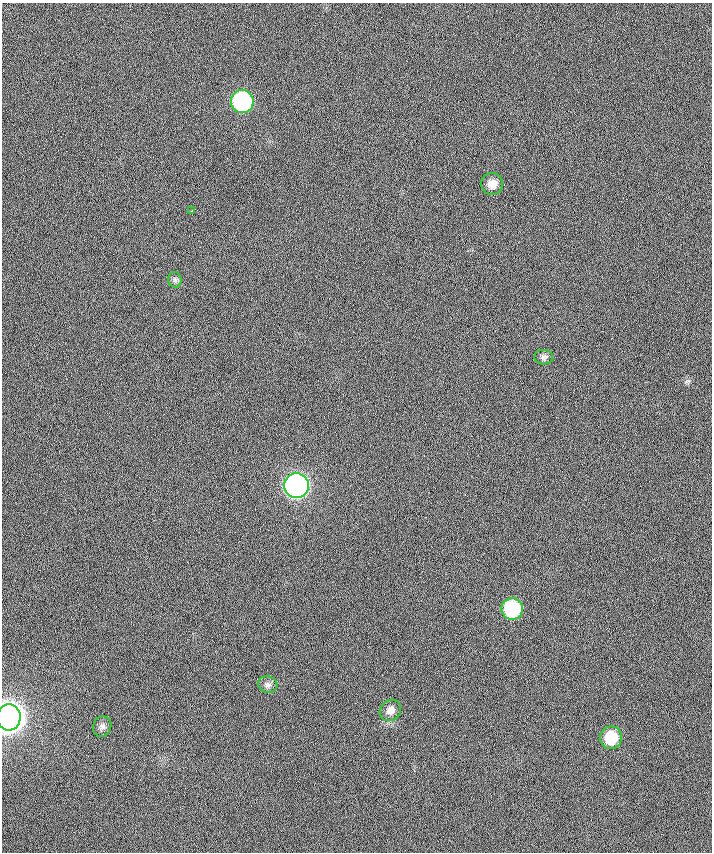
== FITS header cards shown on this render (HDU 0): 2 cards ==
NAXIS1  =                  710 /
NAXIS2  =                  850 /

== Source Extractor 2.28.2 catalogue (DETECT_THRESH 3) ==
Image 710 x 850 px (HDU 0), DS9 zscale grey, 1 PNG px = 1 image px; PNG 714 x 854 px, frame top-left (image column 1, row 850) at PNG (2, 3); each listed source drawn as its Kron ellipse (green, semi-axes under 4 px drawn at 4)
Background 0.155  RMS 16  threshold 48.7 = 3 sigma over >= 5 px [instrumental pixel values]
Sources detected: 12; all 12 listed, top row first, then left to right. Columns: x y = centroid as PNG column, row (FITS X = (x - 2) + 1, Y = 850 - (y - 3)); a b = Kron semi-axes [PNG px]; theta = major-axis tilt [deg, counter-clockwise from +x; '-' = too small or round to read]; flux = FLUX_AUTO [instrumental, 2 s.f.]
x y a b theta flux
242 101 11 11 - 1.6e+05
492 184 11 11 - 1.1e+04
192 210 3 2 - 1.4e+03
175 280 8 6 -79 2.9e+03
544 357 9 7 -5 3.1e+03
296 486 12 12 - 5.0e+05
512 609 11 10 - 7.8e+04
268 685 10 8 -10 4.6e+03
390 710 11 10 - 6.9e+03
9 717 13 12 - 1.5e+06
102 726 10 9 - 4.8e+03
611 738 11 11 - 3.4e+04
At the frame edge (FLAGS 8, measured only in part): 1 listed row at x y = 9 717